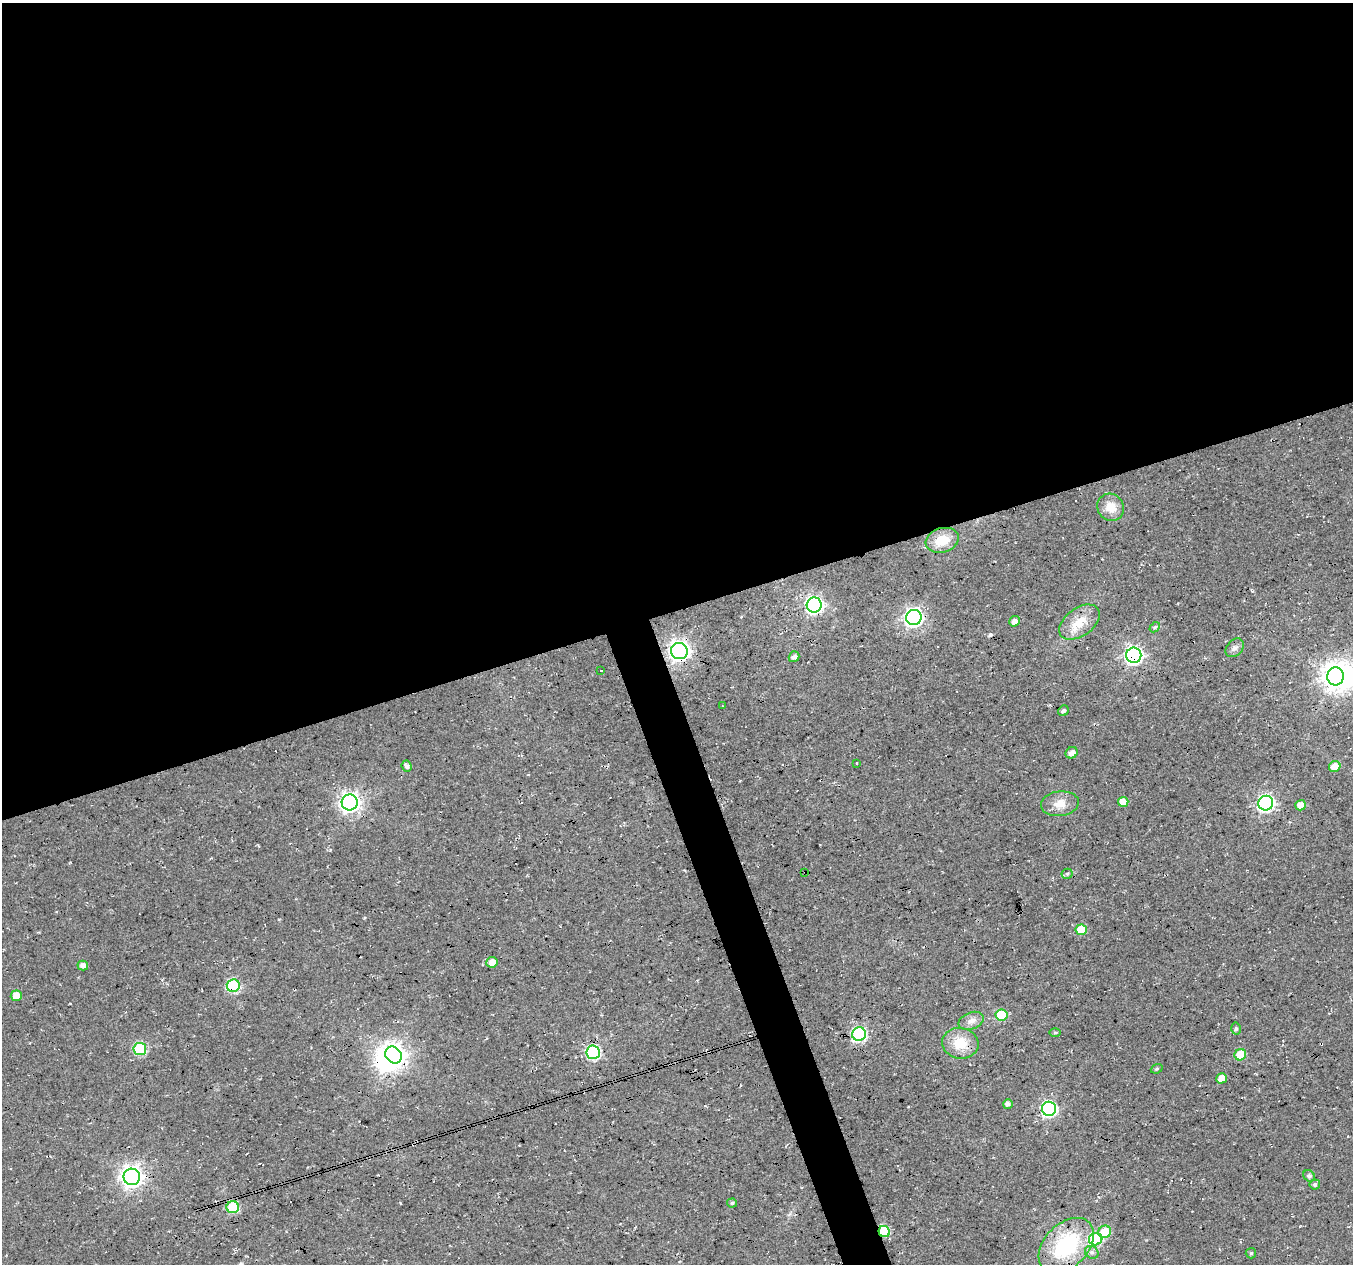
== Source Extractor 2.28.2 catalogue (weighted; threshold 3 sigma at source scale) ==
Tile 2 of 4 x 4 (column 2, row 1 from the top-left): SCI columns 1355-2705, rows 3906-5167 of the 5408 x 5234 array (HDU 1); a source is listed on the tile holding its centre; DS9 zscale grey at full resolution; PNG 1355 x 1266 px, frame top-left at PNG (2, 3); each listed source drawn as its Kron ellipse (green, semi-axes under 4 px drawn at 4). Shown black and unused: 50% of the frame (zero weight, under 3 of 4 exposures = <1% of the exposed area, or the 3 px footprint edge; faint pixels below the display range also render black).
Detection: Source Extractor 2.28.2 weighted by HDU 2 'WHT'; one run over the whole footprint, this tile lists its part. Background 0.0181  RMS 0.0054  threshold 0.0244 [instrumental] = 3 sigma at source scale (4.5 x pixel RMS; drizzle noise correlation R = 1.50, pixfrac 1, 0.0396/0.0396 arcsec/px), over >= 5 px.
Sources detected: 59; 2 inside a brighter object's white glare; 1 cosmic-ray / hot-pixel residue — neither listed nor drawn; the other 56 listed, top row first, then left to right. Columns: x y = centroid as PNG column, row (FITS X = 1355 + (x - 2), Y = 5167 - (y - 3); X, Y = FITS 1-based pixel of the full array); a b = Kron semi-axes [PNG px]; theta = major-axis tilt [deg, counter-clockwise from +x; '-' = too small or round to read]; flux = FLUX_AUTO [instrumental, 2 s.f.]
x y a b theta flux
1111 507 14 13 - 7.2
942 540 17 12 16 11
814 605 7 7 - 170
914 617 8 7 - 200
1014 621 5 5 - 2.3
1079 622 23 14 36 11
1155 627 6 4 42 0.78
1235 648 10 7 47 2.2
679 651 8 8 - 320
1134 655 7 7 - 190
794 657 5 5 - 1.9
601 671 3 2 - 0.62
1335 676 9 8 - 580
723 706 3 2 - 0.34
1063 711 6 5 - 1.4
1072 753 6 5 - 3.1
857 763 3 2 - 0.4
407 766 6 4 -66 1.7
1335 767 6 5 - 6.4
350 802 8 8 - 270
1123 802 5 5 - 6.8
1266 803 7 7 - 160
1060 804 19 12 6 6.8
1301 805 5 5 - 5.6
805 872 2 2 - 0.44
1067 874 5 5 - 0.86
1081 930 5 5 - 13
492 962 6 5 - 5.1
83 966 5 5 - 3.2
233 986 6 6 - 63
16 996 5 5 - 6.3
1001 1015 6 5 - 22
971 1021 13 8 20 3.5
1236 1029 6 4 87 1.2
1055 1033 6 4 0 0.63
859 1034 7 6 - 86
960 1043 18 15 -8 12
140 1049 6 6 - 44
593 1052 7 7 - 77
393 1055 9 7 -48 310
1240 1055 6 5 - 14
1157 1069 6 4 21 0.81
1222 1078 5 5 - 6.5
1008 1104 5 5 - 2.3
1049 1109 7 7 - 110
1309 1176 6 5 - 1.4
132 1177 8 8 - 360
1315 1184 5 5 - 1.5
732 1203 5 4 - 0.99
233 1207 6 6 - 32
884 1231 6 5 - 29
1105 1232 6 6 - 16
1096 1239 7 6 - 42
1066 1245 32 21 45 48
1092 1252 7 6 - 1.6
1251 1253 5 5 - 0.82
Overlapping masked pixels (flux is a lower limit): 6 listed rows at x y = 679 651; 1134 655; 805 872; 233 986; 132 1177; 884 1231